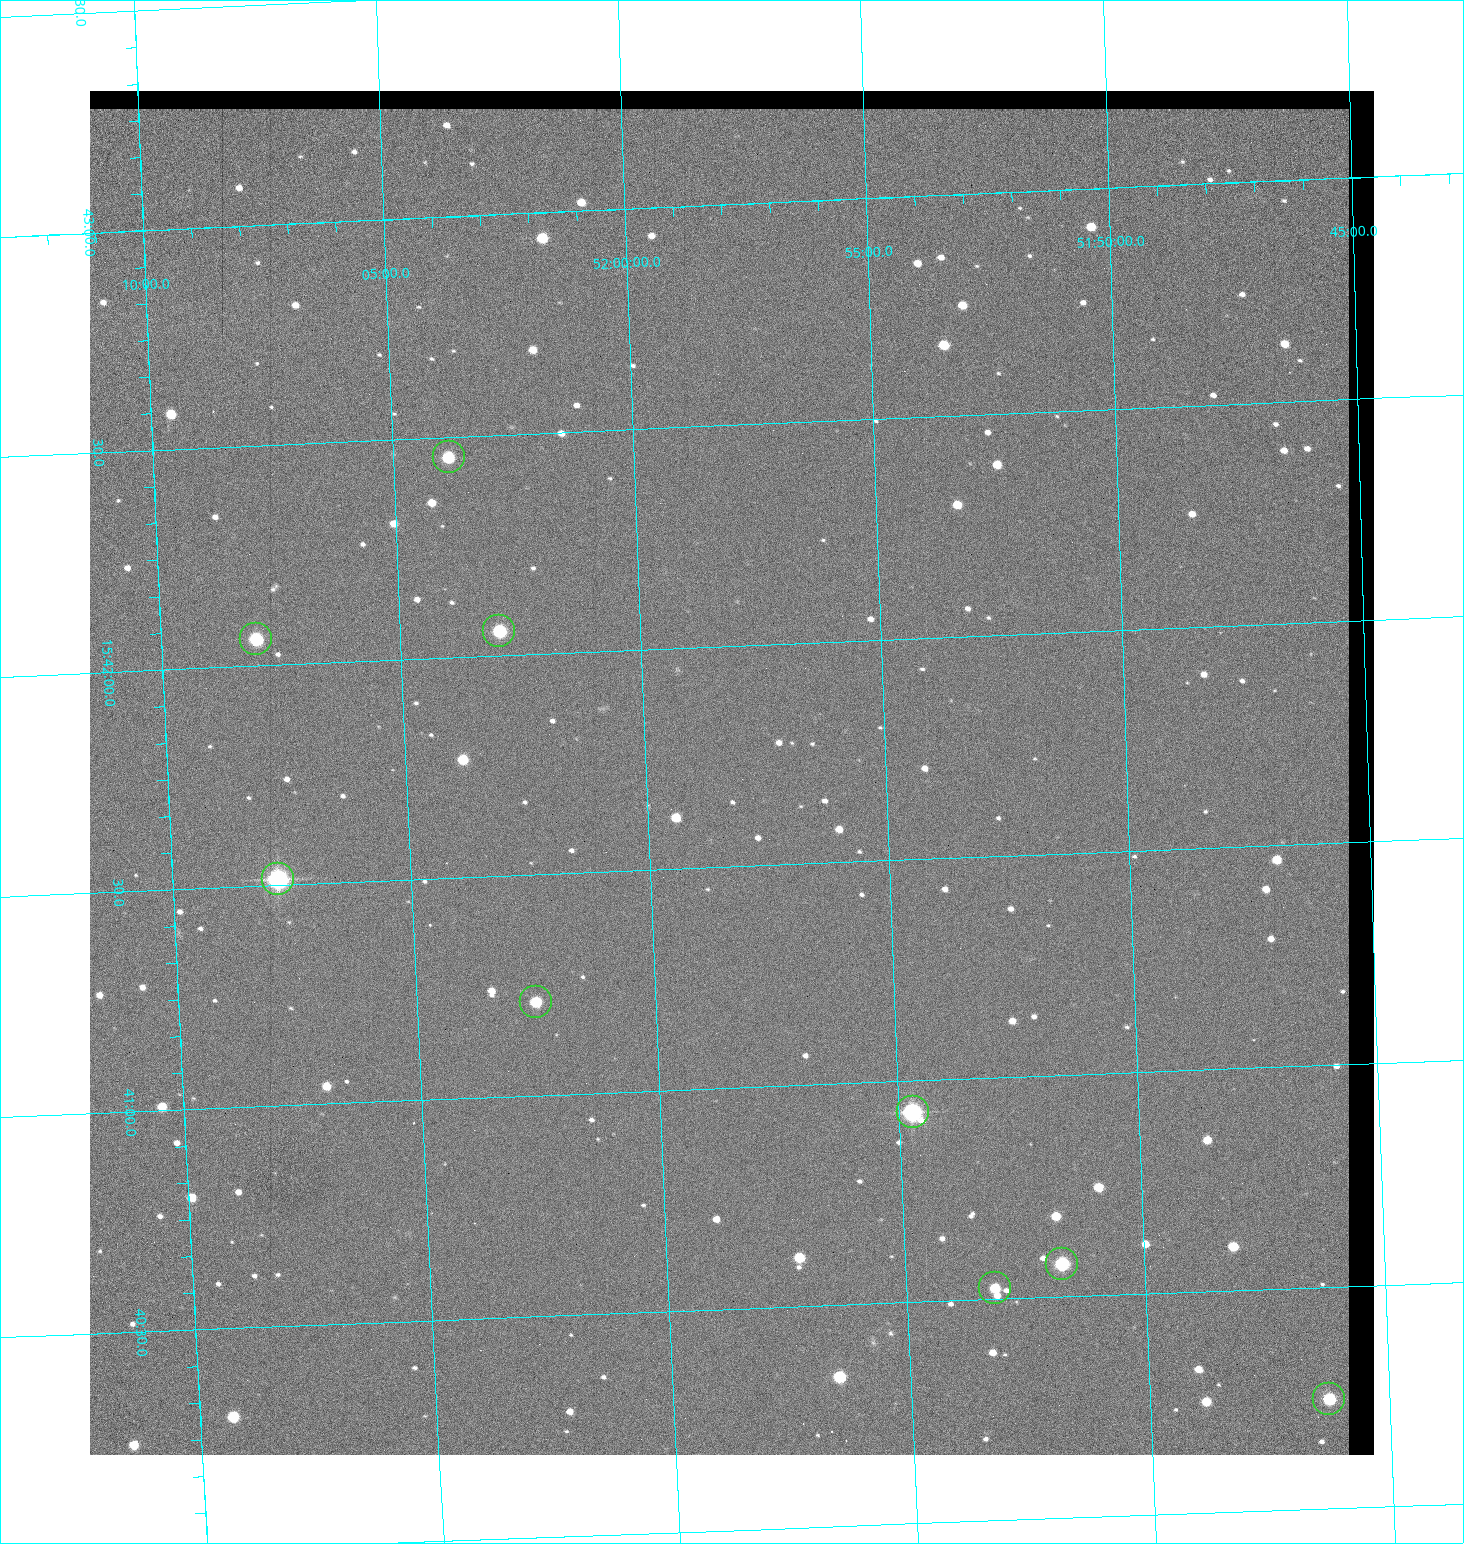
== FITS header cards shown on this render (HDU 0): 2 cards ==
NAXIS1  =                 1284 / length of data axis 1
NAXIS2  =                 1364 / length of data axis 2

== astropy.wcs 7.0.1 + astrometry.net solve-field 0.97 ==
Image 1284 x 1364 px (HDU 0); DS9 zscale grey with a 90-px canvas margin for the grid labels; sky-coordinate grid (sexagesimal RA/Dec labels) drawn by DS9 from the SOLVED WCS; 9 Tycho-2 reference stars matched to detected sources circled (green)
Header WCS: RA---TAN/DEC--TAN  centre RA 15:41:43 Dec +51:58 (235.43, +51.97 deg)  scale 1.26 arcsec/px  FOV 26.9' x 28.5'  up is +92 deg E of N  parity flipped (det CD > 0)
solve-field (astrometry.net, Tycho-2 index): VERIFIED the header's WCS against the Tycho-2 star catalogue (9 matches, 0 conflicts) and refined it, rather than solving blind
Solved WCS: RA---TAN-SIP/DEC--TAN-SIP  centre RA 15:41:43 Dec +51:58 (235.43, +51.97 deg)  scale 1.25 arcsec/px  FOV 26.8' x 28.5'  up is +92 deg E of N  parity flipped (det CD > 0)
The solver's refit moves the header's centre by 0.47 arcsec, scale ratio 0.9965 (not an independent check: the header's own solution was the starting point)
Tycho-2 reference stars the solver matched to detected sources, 9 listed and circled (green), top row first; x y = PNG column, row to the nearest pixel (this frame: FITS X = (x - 90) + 1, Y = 1364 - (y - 91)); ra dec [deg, ICRS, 3 dp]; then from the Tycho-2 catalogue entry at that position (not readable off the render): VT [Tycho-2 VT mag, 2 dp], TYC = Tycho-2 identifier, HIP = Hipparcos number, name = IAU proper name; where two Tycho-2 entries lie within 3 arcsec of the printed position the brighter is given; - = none
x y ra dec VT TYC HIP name
449 457 235.614 +52.064 11.61 3489-1132-1 - -
499 631 235.514 +52.049 11.19 3489-1407-1 - -
256 639 235.515 +52.133 11.12 3489-1380-1 - -
278 879 235.378 +52.130 9.31 3489-1322-1 76850 -
536 1002 235.303 +52.042 11.52 3489-958-1 - -
913 1112 235.232 +51.912 9.59 3489-824-1 - -
1062 1264 235.143 +51.862 10.97 3489-1016-1 - -
995 1288 235.131 +51.886 12.29 3489-908-1 - -
1329 1399 235.062 +51.771 11.53 3489-1453-1 - -